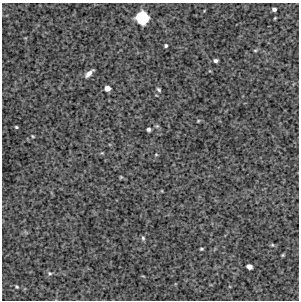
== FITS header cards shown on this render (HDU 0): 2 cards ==
NAXIS1  =                  297 /Length X axis
NAXIS2  =                  298 /Length Y axis

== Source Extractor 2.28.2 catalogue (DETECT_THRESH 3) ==
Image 297 x 298 px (HDU 0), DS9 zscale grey, 1 PNG px = 1 image px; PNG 301 x 302 px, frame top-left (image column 1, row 298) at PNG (2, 3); no overlay
Background 4220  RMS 250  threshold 738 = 3 sigma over >= 5 px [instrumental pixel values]
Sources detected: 22; all 22 listed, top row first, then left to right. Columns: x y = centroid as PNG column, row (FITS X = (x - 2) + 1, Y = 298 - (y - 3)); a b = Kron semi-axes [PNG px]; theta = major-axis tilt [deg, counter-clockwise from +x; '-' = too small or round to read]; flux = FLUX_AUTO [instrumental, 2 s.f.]
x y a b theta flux
274 9 4 4 - 44000
142 18 9 9 - 950000
166 46 3 3 - 26000
255 50 5 3 - 16000
216 61 4 3 - 37000
89 73 12 5 42 80000
107 88 5 4 - 110000
159 90 5 4 - 26000
198 121 4 3 - 14000
157 126 5 5 - 23000
16 127 3 3 - 19000
148 129 4 4 - 37000
33 136 4 3 - 16000
156 154 5 3 - 14000
121 177 4 4 - 17000
143 238 6 4 -88 28000
272 245 5 4 - 19000
201 249 3 3 - 19000
283 255 4 3 - 17000
249 267 5 4 - 81000
50 273 6 5 - 31000
17 287 5 4 - 20000